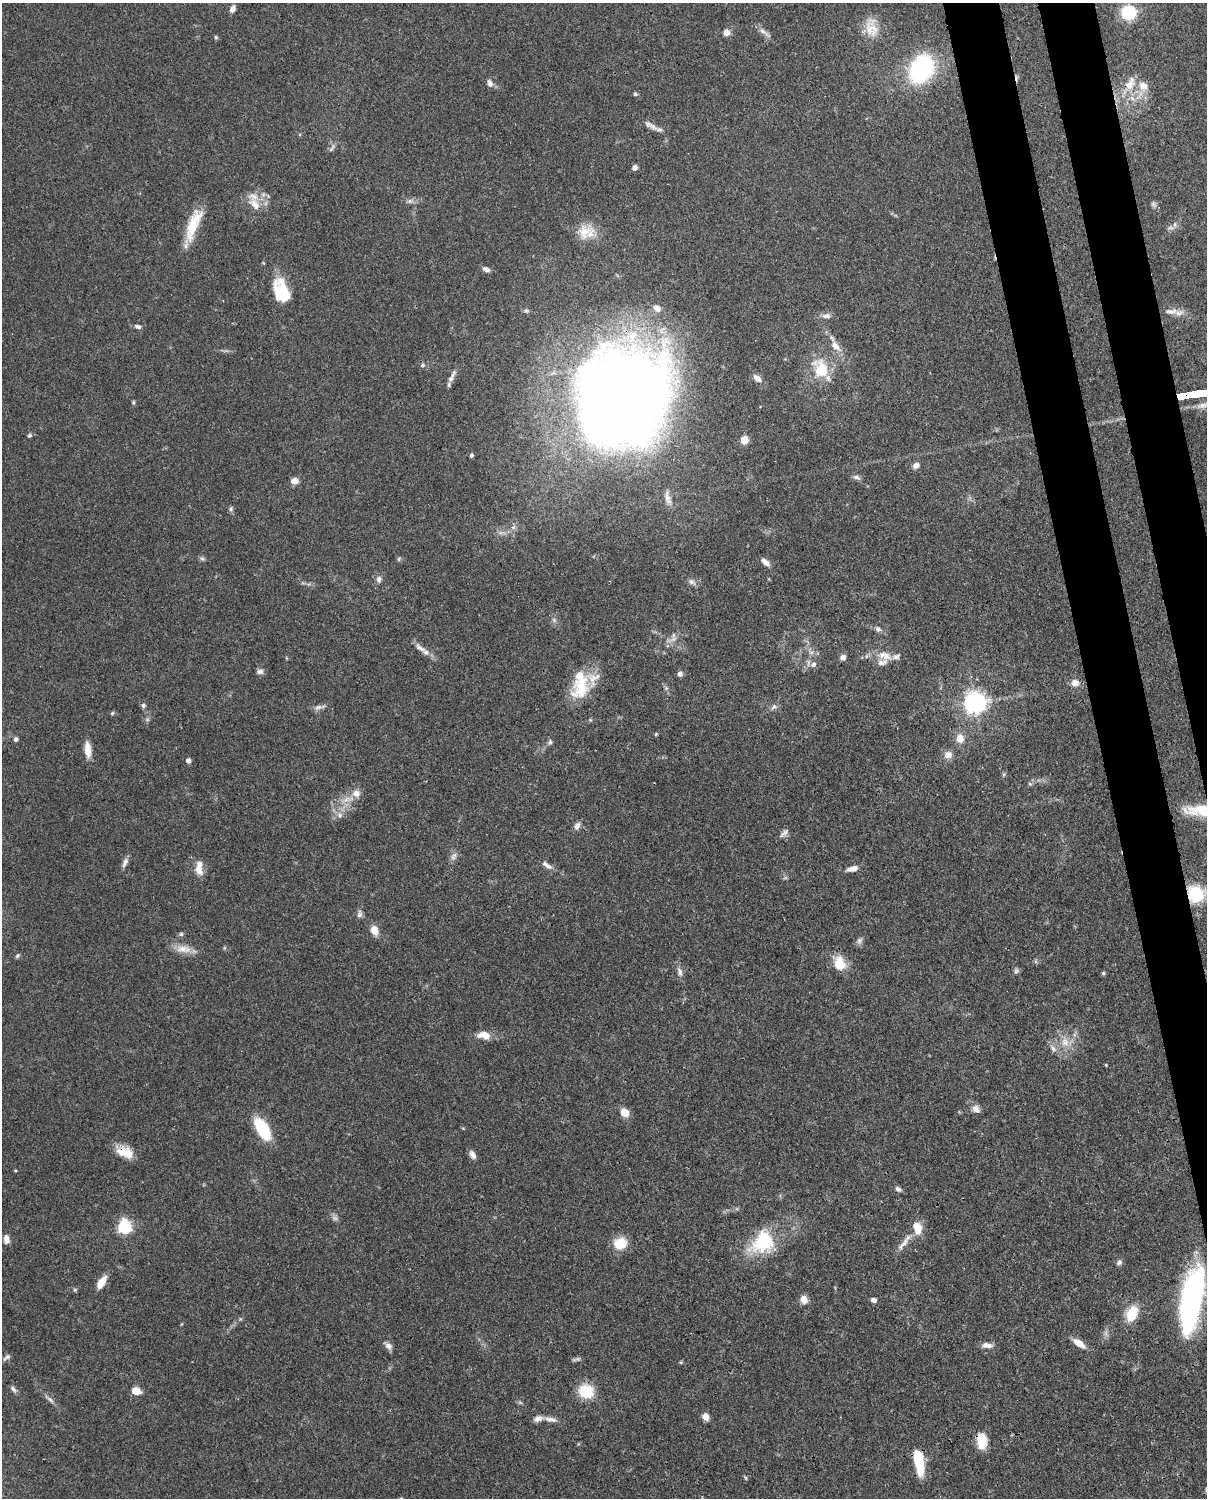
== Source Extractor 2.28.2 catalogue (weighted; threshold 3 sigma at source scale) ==
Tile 6 of 4 x 3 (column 2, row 2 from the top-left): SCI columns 1295-2499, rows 1762-3257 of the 4999 x 4907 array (HDU 1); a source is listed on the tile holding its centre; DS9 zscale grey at full resolution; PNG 1209 x 1500 px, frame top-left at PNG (2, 3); no overlay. Shown black and unused: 6% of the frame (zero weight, under 3 of 4 exposures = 7% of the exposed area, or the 3 px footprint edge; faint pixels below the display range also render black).
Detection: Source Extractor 2.28.2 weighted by HDU 2 'WHT'; one run over the whole footprint, this tile lists its part. Background 0.114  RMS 0.0042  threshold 0.0187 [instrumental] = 3 sigma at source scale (4.5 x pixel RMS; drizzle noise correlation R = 1.50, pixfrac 1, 0.05/0.05 arcsec/px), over >= 5 px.
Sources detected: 144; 1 too faint to see at this stretch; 2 inside a brighter object's white glare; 1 cosmic-ray / hot-pixel residue — not listed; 9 inside a brighter listed object's ellipse — not listed separately; the other 131 listed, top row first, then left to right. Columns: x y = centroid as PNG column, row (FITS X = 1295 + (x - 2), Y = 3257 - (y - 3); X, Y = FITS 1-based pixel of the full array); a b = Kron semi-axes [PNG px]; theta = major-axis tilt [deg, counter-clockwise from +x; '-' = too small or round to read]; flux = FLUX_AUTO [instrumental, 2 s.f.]
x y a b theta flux
232 9 8 6 64 1.8
1129 12 13 12 - 19
871 27 27 16 -78 8.4
762 31 9 6 -41 1.8
726 32 6 6 - 3
216 37 6 4 -67 0.62
921 69 24 18 63 56
490 83 9 6 -76 1.9
1130 84 21 12 66 6.9
1143 86 14 12 -18 4.9
635 94 6 5 - 0.67
651 125 23 7 -29 3
332 148 14 4 54 1.1
635 168 5 4 - 2.3
410 201 7 6 - 1.1
255 204 22 12 -52 6
1154 204 8 6 -56 1.1
1175 225 7 4 -90 0.85
193 226 43 11 70 13
1170 228 9 4 -5 0.98
584 232 24 18 61 8
486 269 9 6 -28 1.4
284 293 34 12 -76 12
657 308 9 7 -34 2.9
526 311 8 6 -14 0.96
1171 311 19 7 2 3.7
826 316 14 6 2 2.2
138 327 9 5 -18 1.3
835 346 16 9 -51 4.3
422 365 6 5 - 0.78
821 368 25 18 -70 14
452 376 20 6 62 2.4
757 378 12 7 -39 2.4
134 402 6 4 -89 0.53
622 403 95 70 54 640
29 435 6 5 - 0.68
744 440 5 5 - 13
471 455 4 3 - 0.96
916 465 8 6 26 2
856 477 10 5 -16 1.3
295 481 8 6 9 3.3
667 497 20 7 -78 3
231 509 7 6 - 0.88
202 559 7 5 -21 0.86
399 559 6 5 - 0.67
765 562 12 6 -41 2.4
379 579 9 7 86 1.5
692 582 11 6 -27 1.6
554 620 7 4 -46 0.98
878 629 7 6 - 1.2
673 639 9 5 31 1.7
419 648 17 7 -28 3
885 655 21 11 -23 5.2
843 657 7 7 - 1.7
813 664 9 7 35 1.9
260 672 9 6 0 1.4
680 674 6 6 - 1.5
1075 683 9 8 - 3
581 685 37 21 70 17
975 703 7 7 - 310
143 705 6 6 - 0.99
318 707 11 6 15 1.6
774 707 9 7 36 1.5
112 713 6 4 46 0.57
656 734 5 4 - 0.42
960 738 10 9 - 3.9
16 739 5 5 - 1.2
550 742 7 6 - 1
88 750 18 7 -85 4.9
948 755 10 9 - 2.9
188 760 5 5 - 1.4
347 799 14 7 13 3.5
1200 811 33 12 -5 15
340 815 8 6 -90 1.5
577 826 11 7 66 1.9
784 833 14 6 42 1.7
454 856 13 7 63 1.8
125 862 14 6 67 1.9
547 865 15 6 -35 2.2
199 868 19 9 -89 4.7
852 869 13 6 14 3
1195 894 17 16 - 19
359 914 11 7 89 1.5
374 930 11 8 -70 4.2
181 934 6 6 - 0.86
859 940 9 6 51 1.3
184 949 23 10 -5 5.1
17 956 7 5 58 0.71
839 963 19 14 -75 7.5
1016 971 8 5 74 0.9
680 972 14 6 -72 1.9
1103 973 5 4 - 0.59
484 1035 17 9 -7 4.6
1065 1042 14 11 -72 5
1053 1048 13 6 -45 1.9
1106 1065 4 3 - 0.37
976 1109 10 8 -37 2.4
625 1112 7 6 - 7
262 1129 27 12 -59 17
125 1152 21 12 -24 7.2
472 1155 10 6 -58 2
15 1171 4 3 - 0.4
898 1189 8 6 -36 1.2
124 1227 6 6 - 77
917 1228 16 9 -76 6.3
6 1239 11 7 -84 2.3
763 1242 34 27 40 23
620 1243 13 10 17 11
903 1244 24 7 51 3.4
1119 1262 8 6 56 1.2
101 1282 15 7 59 5.6
75 1290 6 5 - 0.58
1192 1298 58 16 79 120
804 1299 9 7 -62 3.3
874 1300 6 5 - 1.3
1132 1313 15 10 66 11
1079 1343 15 6 -34 4.8
987 1345 14 6 -4 2.6
388 1346 11 7 -35 1.9
7 1357 12 5 36 1.2
576 1359 13 4 8 1
681 1362 6 3 73 0.45
14 1389 10 5 -46 1.2
136 1391 7 6 - 7.4
586 1391 15 13 -23 13
50 1400 12 5 -42 1.5
705 1417 7 6 - 3.6
550 1419 19 6 -10 2.7
982 1441 17 10 -84 8
919 1462 24 8 -80 18
746 1478 6 3 -70 0.5
Overlapping masked pixels (flux is a lower limit): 8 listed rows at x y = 622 403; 1200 811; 1195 894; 125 1152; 1192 1298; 1132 1313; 982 1441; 919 1462
Isophote crosses this tile's border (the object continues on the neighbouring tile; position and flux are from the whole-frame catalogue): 2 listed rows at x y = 232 9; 1200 811